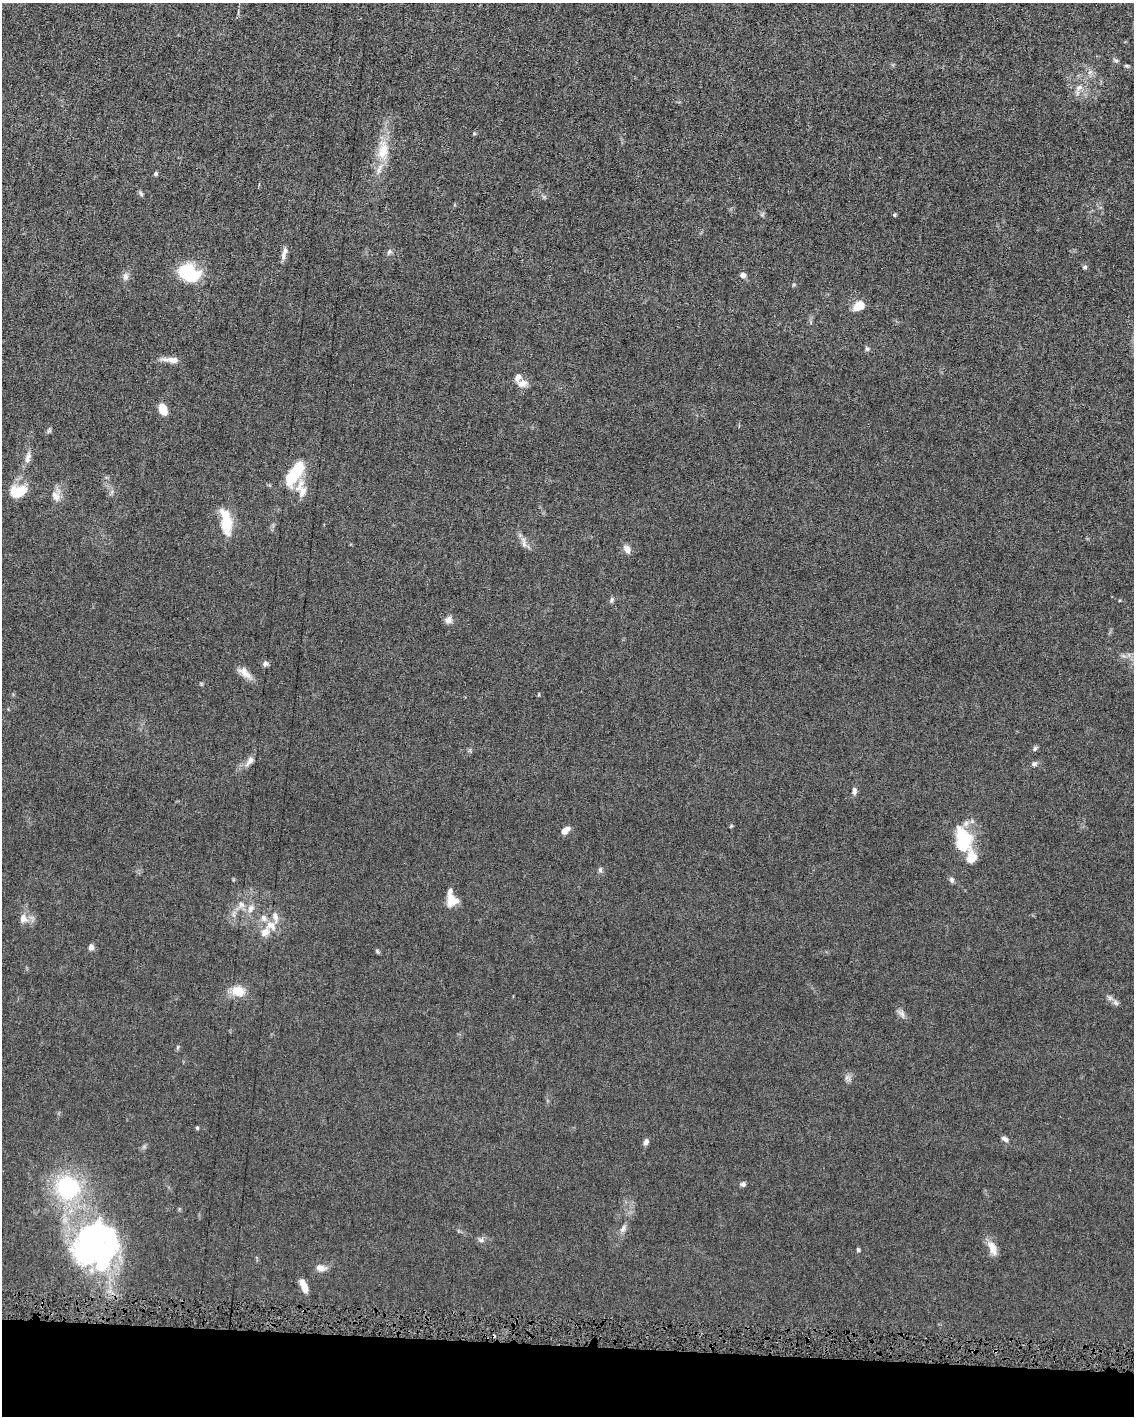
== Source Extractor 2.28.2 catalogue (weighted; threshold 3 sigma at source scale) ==
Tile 11 of 4 x 3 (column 3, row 3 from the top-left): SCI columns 2268-3399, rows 107-1520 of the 4532 x 4563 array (HDU 1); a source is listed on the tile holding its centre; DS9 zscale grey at full resolution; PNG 1136 x 1418 px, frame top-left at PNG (2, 3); no overlay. Shown black and unused: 5% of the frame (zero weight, under 4 of 8 exposures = <1% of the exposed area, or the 3 px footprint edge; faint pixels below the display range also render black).
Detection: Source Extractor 2.28.2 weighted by HDU 2 'WHT'; one run over the whole footprint, this tile lists its part. Background 0.0155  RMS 0.0022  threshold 0.00912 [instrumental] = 3 sigma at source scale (4.09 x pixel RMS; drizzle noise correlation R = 1.36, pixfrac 0.8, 0.05/0.05 arcsec/px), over >= 5 px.
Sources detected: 80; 2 inside a brighter object's white glare — not listed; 9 inside a brighter listed object's ellipse — not listed separately; the other 69 listed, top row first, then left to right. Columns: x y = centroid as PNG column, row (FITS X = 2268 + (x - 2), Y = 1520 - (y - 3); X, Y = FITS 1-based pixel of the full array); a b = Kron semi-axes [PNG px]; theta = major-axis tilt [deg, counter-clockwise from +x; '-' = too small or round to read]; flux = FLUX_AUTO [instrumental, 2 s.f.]
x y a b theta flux
1116 60 8 5 -35 0.44
1127 66 6 4 -7 0.31
1079 88 14 8 46 1.5
474 133 5 3 - 0.22
383 151 24 15 71 4.8
156 173 5 5 - 0.37
141 194 8 5 -60 0.41
894 215 5 4 - 0.27
389 252 9 6 55 0.56
283 256 13 7 89 0.91
1085 267 6 4 22 0.33
189 273 17 13 -26 15
743 275 7 6 - 0.83
125 277 11 8 83 0.94
859 306 13 9 31 2.9
867 349 7 5 -74 0.45
173 360 20 7 -5 1.7
522 383 13 9 12 1.7
163 409 9 6 -64 4.7
49 431 7 5 45 0.36
28 457 18 7 77 1.3
295 471 28 17 49 7.8
18 492 18 12 19 5.5
302 492 19 11 78 2.6
56 495 18 13 83 2
226 524 22 13 -86 6
524 542 17 6 -81 1
627 549 10 7 -59 1.5
612 600 9 5 60 0.46
448 620 10 9 - 1
1123 656 7 4 -19 0.44
265 664 7 7 - 0.61
245 673 21 9 -40 2
201 684 6 4 -72 0.23
539 694 5 3 - 0.18
1035 749 7 6 - 0.44
250 761 16 8 52 1.3
1034 764 7 6 - 0.54
854 791 10 6 -88 0.77
731 826 4 4 - 0.22
566 830 11 6 37 1.4
962 841 24 15 89 13
600 870 7 5 79 0.45
951 880 7 6 - 0.59
452 900 14 13 - 2.7
241 905 11 9 56 1.5
251 908 13 9 63 1.6
23 918 14 11 -78 1.8
271 925 16 13 -28 2.9
91 947 7 6 - 0.87
377 951 6 4 -48 0.3
238 991 17 13 -6 3.5
1116 1003 10 7 -46 0.74
901 1013 14 7 -52 0.94
178 1047 6 4 88 0.28
847 1077 9 4 71 0.51
197 1128 5 4 - 0.26
1005 1139 10 6 -27 0.72
646 1142 8 6 62 0.7
743 1184 7 6 - 0.53
68 1187 27 25 -58 22
623 1229 12 7 60 0.91
481 1240 9 7 3 0.69
90 1244 62 37 64 49
992 1248 21 9 -66 2.2
858 1250 6 4 -71 0.32
321 1268 14 9 -12 1.4
304 1286 14 6 -66 2.2
995 1351 4 4 - 0.27
Overlapping masked pixels (flux is a lower limit): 1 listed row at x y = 995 1351